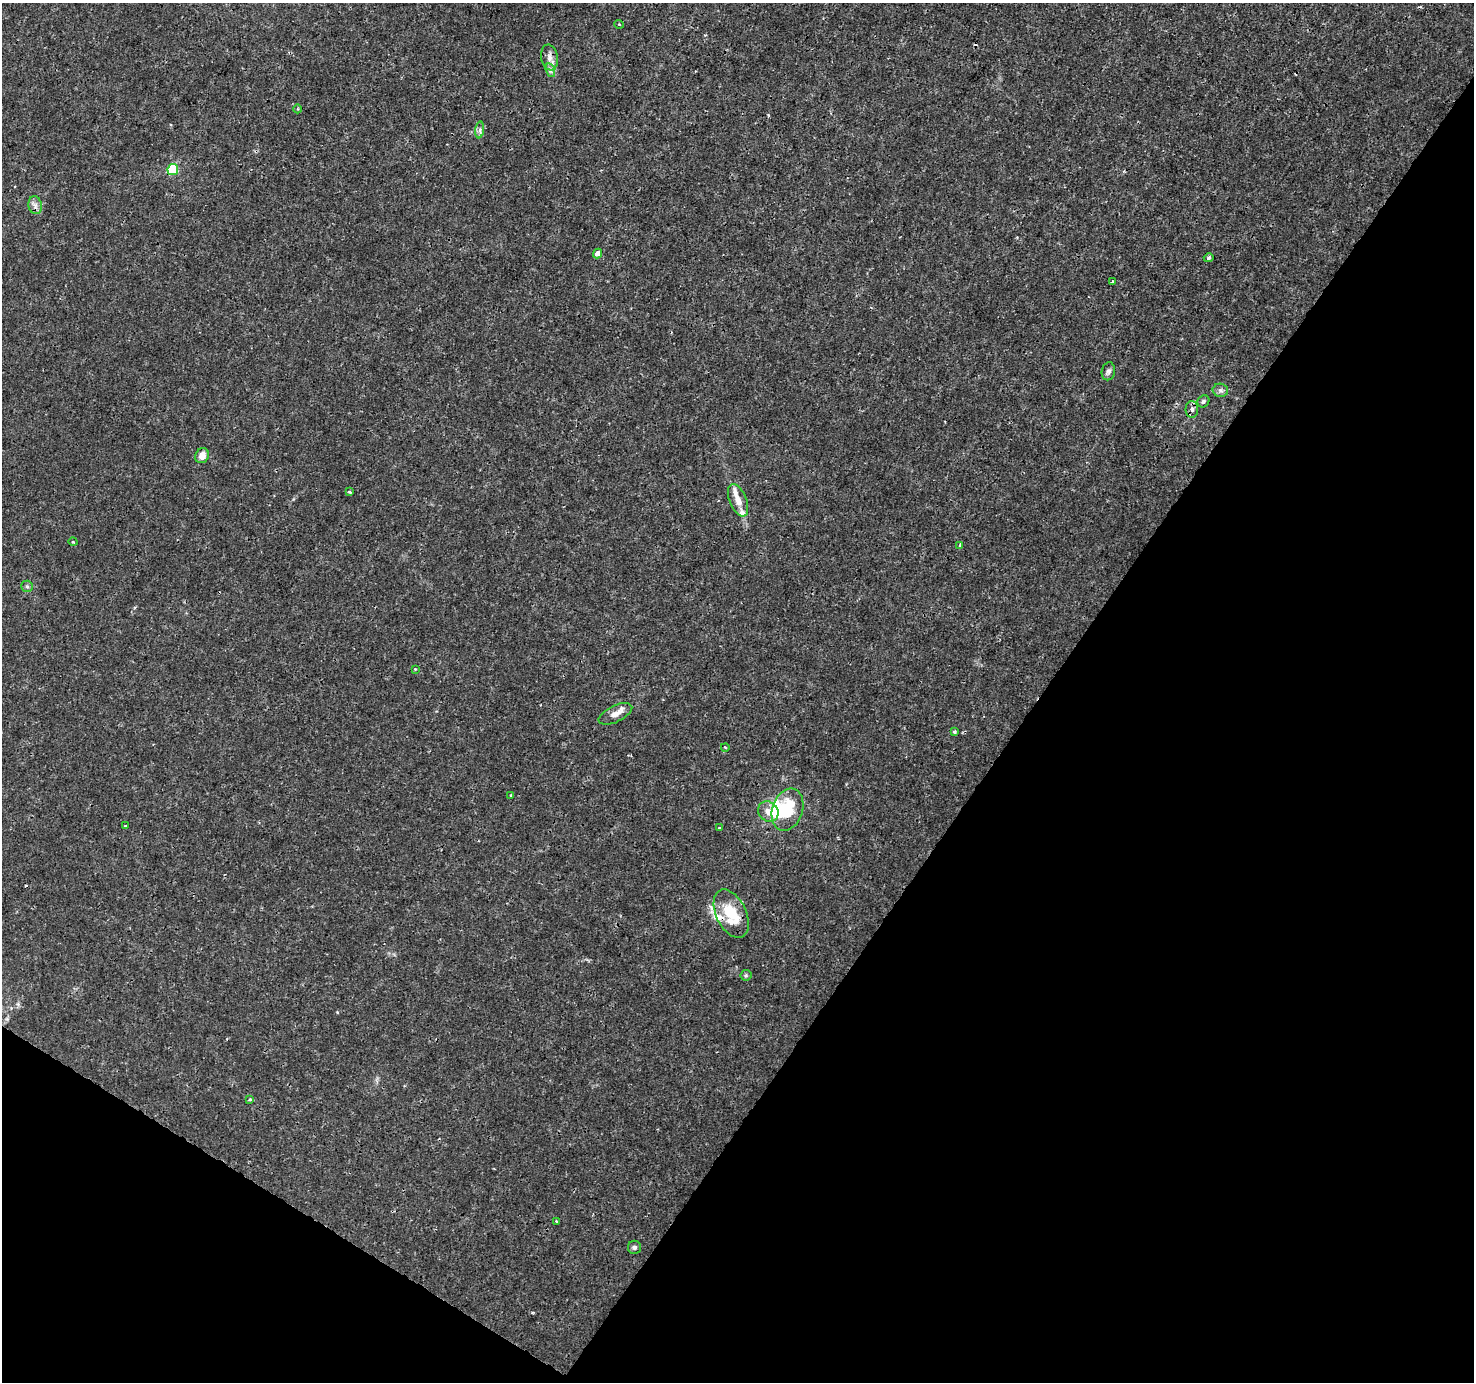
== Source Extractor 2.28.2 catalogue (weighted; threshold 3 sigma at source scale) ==
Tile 15 of 4 x 4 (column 3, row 4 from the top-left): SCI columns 2948-4419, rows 187-1566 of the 5899 x 5961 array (HDU 1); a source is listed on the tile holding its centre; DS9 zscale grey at full resolution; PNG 1476 x 1384 px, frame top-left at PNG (2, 3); each listed source drawn as its Kron ellipse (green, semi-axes under 4 px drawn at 4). Shown black and unused: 35% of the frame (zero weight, under 3 of 4 exposures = <1% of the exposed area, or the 3 px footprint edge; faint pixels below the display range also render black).
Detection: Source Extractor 2.28.2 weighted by HDU 2 'WHT'; one run over the whole footprint, this tile lists its part. Background 0.0024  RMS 8.1e-04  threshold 0.00363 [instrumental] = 3 sigma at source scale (4.5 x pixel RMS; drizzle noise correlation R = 1.50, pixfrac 1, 0.0396/0.0396 arcsec/px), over >= 5 px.
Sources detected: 41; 1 inside a brighter object's white glare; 3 cosmic-ray / hot-pixel residue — neither listed nor drawn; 3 inside a brighter listed object's ellipse — not listed separately; the other 34 listed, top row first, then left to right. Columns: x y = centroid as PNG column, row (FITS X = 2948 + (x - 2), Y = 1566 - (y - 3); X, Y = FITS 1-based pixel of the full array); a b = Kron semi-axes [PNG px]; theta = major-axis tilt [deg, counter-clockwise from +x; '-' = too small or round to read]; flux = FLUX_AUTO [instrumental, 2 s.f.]
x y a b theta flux
619 24 5 3 - 0.074
549 57 13 8 -80 0.54
550 70 7 4 -73 0.23
298 109 4 3 - 0.08
480 130 8 4 82 0.2
173 170 5 5 - 4.5
35 205 9 6 -79 0.36
597 253 5 4 - 0.5
1209 258 5 4 - 0.19
1113 281 3 3 - 0.16
1108 371 9 6 77 0.24
1220 390 8 6 -10 0.25
1203 401 6 5 - 0.19
1192 409 8 6 -89 0.37
202 456 8 6 61 0.59
349 492 4 3 - 0.1
738 500 17 8 -68 0.8
73 542 4 3 - 0.064
960 545 4 3 - 0.72
27 586 6 5 - 0.16
415 669 3 3 - 0.079
615 714 18 8 25 0.69
955 732 4 3 - 0.12
725 747 4 2 - 0.073
511 795 3 3 - 0.13
788 810 22 15 72 3.6
768 811 11 9 -46 0.6
126 826 3 3 - 0.28
719 828 2 2 - 0.073
731 914 26 15 -64 3
746 975 5 5 - 0.12
250 1099 3 3 - 0.15
556 1222 3 3 - 0.12
634 1247 6 6 - 0.19
Overlapping masked pixels (flux is a lower limit): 2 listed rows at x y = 1192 409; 731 914